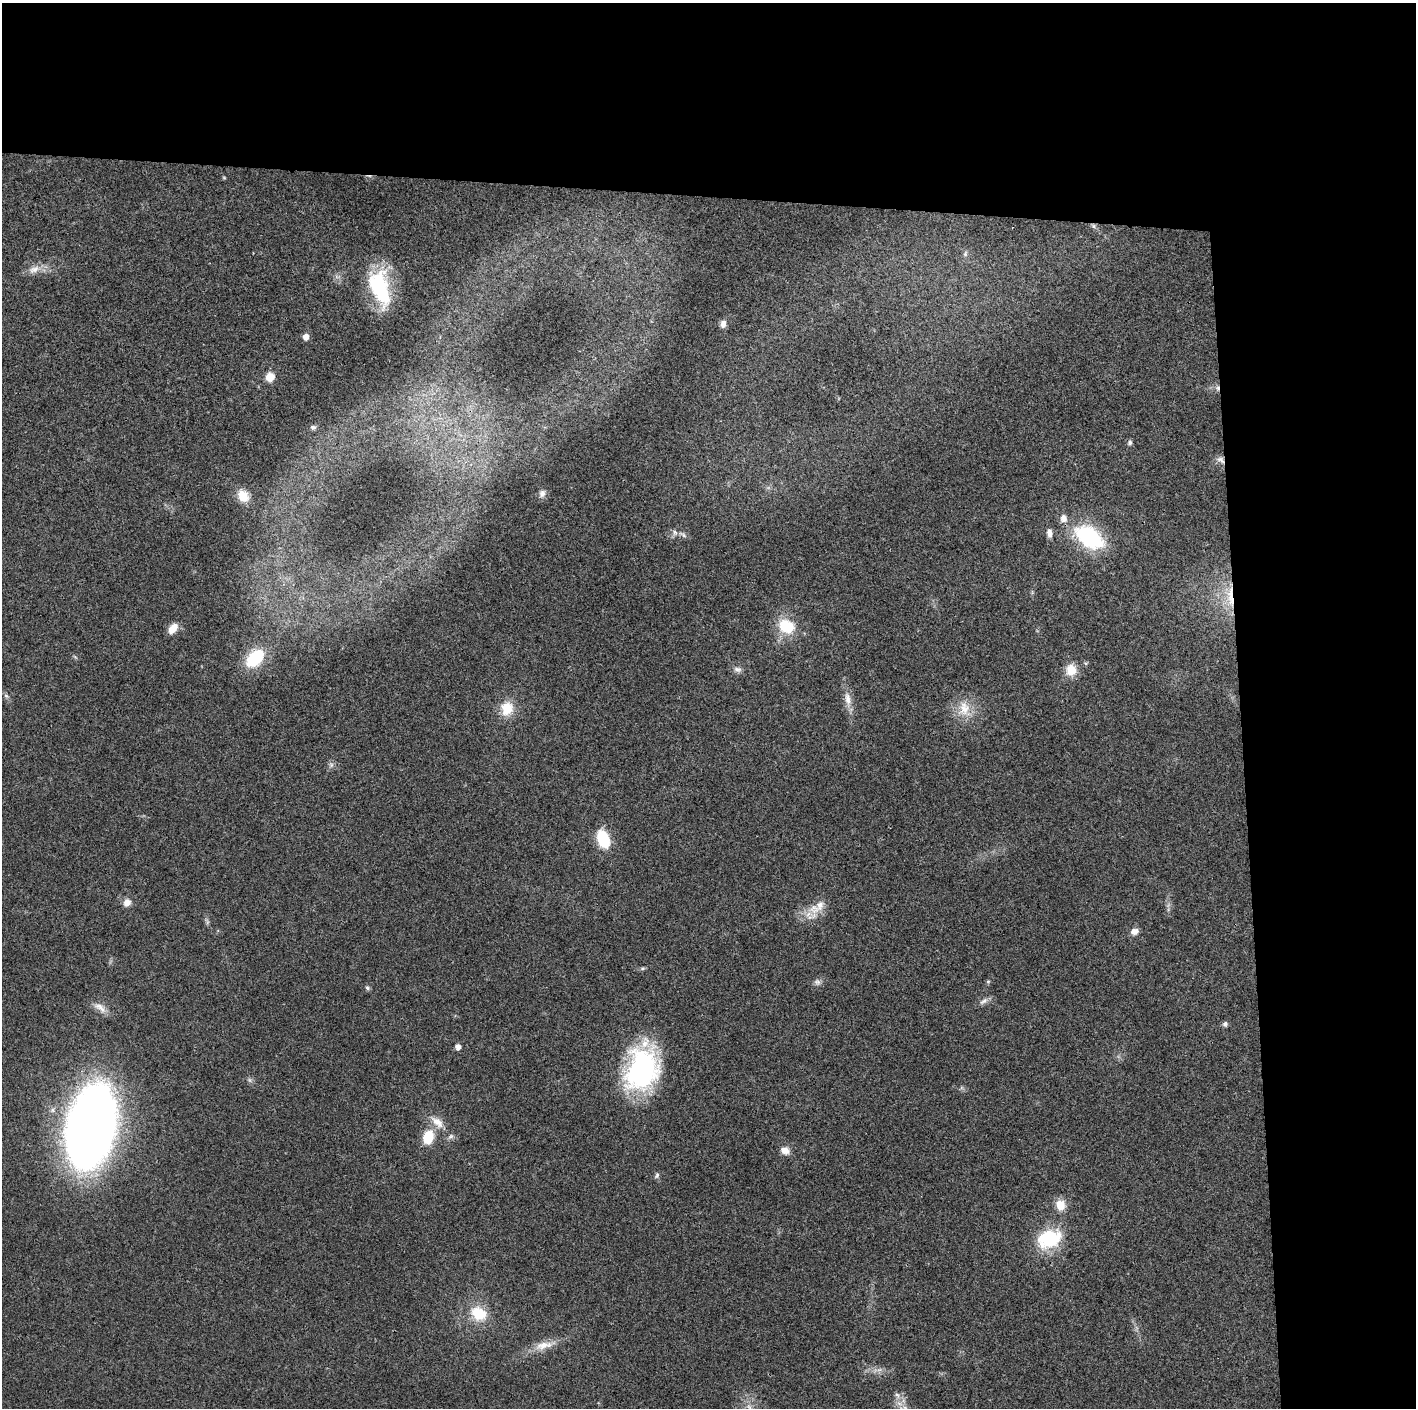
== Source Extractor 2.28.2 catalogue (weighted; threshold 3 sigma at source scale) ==
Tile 3 of 3 x 3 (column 3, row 1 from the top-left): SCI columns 2829-4242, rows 2818-4223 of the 4243 x 4226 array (HDU 1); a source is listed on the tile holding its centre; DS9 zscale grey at full resolution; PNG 1418 x 1410 px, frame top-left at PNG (2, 3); no overlay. Shown black and unused: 24% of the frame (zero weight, under 3 of 4 exposures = <1% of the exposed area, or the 3 px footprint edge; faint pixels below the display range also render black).
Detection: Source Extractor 2.28.2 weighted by HDU 2 'WHT'; one run over the whole footprint, this tile lists its part. Background 0.0191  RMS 0.0039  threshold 0.0175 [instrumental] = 3 sigma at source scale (4.5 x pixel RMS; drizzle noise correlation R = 1.50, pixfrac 1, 0.05/0.05 arcsec/px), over >= 5 px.
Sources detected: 56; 1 cosmic-ray / hot-pixel residue — not listed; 1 inside a brighter listed object's ellipse — not listed separately; the other 54 listed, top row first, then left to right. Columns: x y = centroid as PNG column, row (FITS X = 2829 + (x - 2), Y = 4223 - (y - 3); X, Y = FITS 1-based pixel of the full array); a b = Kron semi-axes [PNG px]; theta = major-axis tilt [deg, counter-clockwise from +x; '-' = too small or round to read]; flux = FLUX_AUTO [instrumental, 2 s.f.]
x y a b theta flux
224 178 5 3 - 0.37
1093 226 7 5 -46 0.89
965 254 8 6 76 1
34 269 19 9 23 3.8
380 288 41 20 -73 31
723 324 10 7 80 1.8
306 337 5 5 - 3.1
270 377 9 8 - 5.2
313 427 8 6 13 0.98
1130 442 7 6 - 0.92
1221 460 14 8 -32 2.2
542 493 10 8 76 1.7
243 496 15 11 -56 5.9
1063 518 11 9 -75 2.6
1049 533 11 7 -82 2
683 534 13 6 -32 1.7
1089 537 30 18 -33 39
1231 595 35 10 86 11
786 626 22 17 -27 13
173 628 12 7 53 4.5
75 657 6 4 -20 0.53
255 658 19 12 45 22
737 669 11 7 -7 1.6
1071 670 13 12 - 6.4
6 696 7 5 -43 0.9
848 699 22 9 -80 4.2
507 708 15 13 81 9.1
964 709 25 17 -78 8.6
331 765 7 6 - 1
603 839 13 8 -70 24
127 902 9 8 - 3
820 905 17 11 71 5
1134 931 9 8 - 2.2
817 982 9 8 - 1.4
988 982 5 5 - 0.55
367 988 7 5 -44 0.78
984 1001 14 6 30 1.7
100 1007 21 9 -32 3.4
1225 1024 7 6 - 1
458 1047 5 5 - 2.2
642 1069 47 32 75 71
437 1122 21 11 -40 5.1
91 1127 70 38 78 380
428 1137 13 10 71 11
785 1151 11 8 -22 3
657 1175 9 5 62 0.9
1060 1205 12 11 - 5.3
1049 1239 20 14 20 29
479 1313 19 15 -31 12
544 1345 33 10 14 6.3
879 1370 7 4 18 1
897 1395 9 5 -58 1.3
749 1407 8 6 -45 1.6
905 1408 11 6 9 1.7
Overlapping masked pixels (flux is a lower limit): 2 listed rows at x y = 1221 460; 1231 595
Isophote crosses this tile's border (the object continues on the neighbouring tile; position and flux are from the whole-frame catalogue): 1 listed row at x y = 905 1408